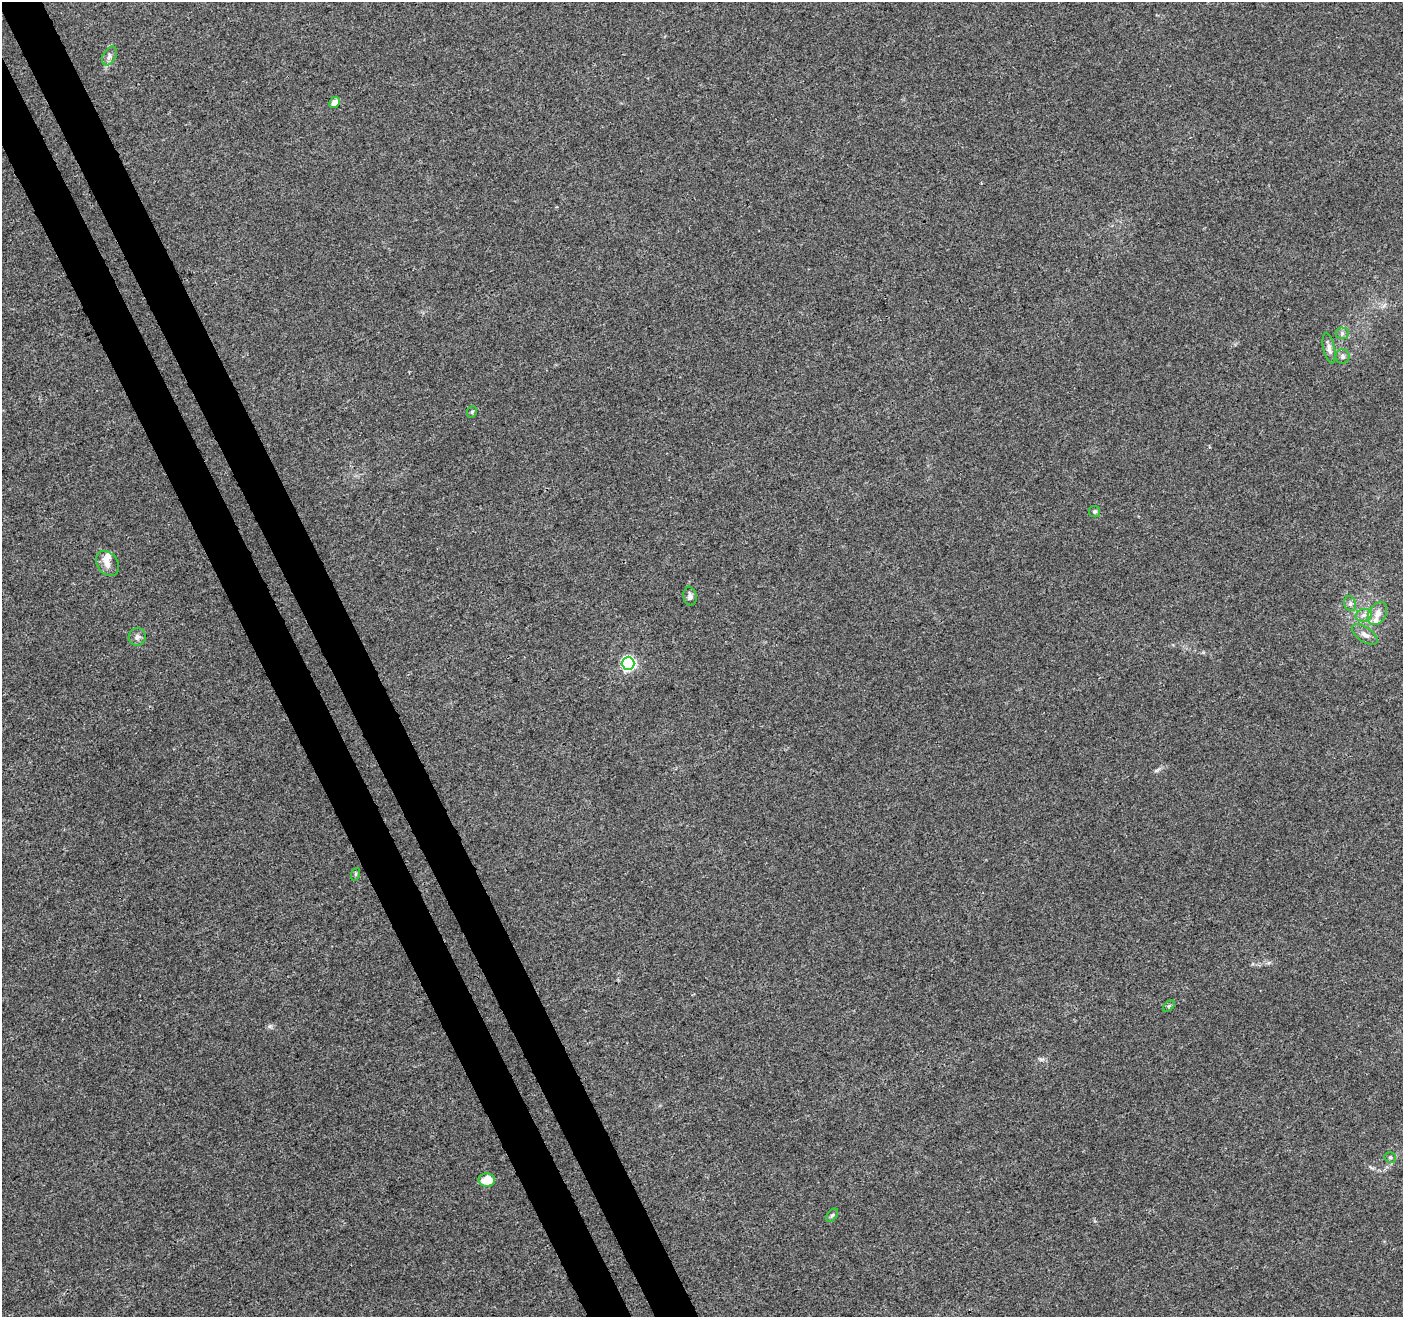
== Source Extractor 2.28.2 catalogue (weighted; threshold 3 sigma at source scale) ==
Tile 11 of 4 x 4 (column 3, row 3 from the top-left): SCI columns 2858-4258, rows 1486-2800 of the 5711 x 5544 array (HDU 1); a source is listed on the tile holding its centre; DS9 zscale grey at full resolution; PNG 1405 x 1319 px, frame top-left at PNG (2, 2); each listed source drawn as its Kron ellipse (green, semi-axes under 4 px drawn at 4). Shown black and unused: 6% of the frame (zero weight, under 3 of 4 exposures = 5% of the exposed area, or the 3 px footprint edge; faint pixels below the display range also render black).
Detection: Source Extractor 2.28.2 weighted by HDU 2 'WHT'; one run over the whole footprint, this tile lists its part. Background 0.00813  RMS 0.0027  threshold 0.0121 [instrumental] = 3 sigma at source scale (4.5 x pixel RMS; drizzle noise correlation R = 1.50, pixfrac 1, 0.0396/0.0396 arcsec/px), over >= 5 px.
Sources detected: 23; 3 inside a brighter listed object's ellipse — not listed separately; the other 20 listed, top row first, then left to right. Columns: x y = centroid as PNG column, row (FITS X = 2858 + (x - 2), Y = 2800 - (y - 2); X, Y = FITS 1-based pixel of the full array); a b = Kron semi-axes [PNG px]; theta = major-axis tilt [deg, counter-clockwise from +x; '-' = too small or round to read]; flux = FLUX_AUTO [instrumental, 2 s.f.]
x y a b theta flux
109 56 10 6 60 1.1
335 102 6 5 - 1.6
1342 333 6 6 - 0.61
1329 348 15 6 -79 1.4
1343 356 7 7 - 0.73
472 412 6 4 68 0.39
1094 512 5 5 - 0.47
107 563 14 10 -54 2.1
690 596 9 6 -83 1.1
1350 604 8 6 -71 0.68
1378 613 12 8 60 2.1
1364 615 8 6 16 1.1
1365 634 15 7 -35 1.5
137 637 9 8 - 1.2
628 663 6 6 - 49
356 874 6 4 71 0.38
1169 1006 7 4 45 0.41
1390 1157 6 5 - 0.48
487 1180 8 6 -4 5.5
832 1215 7 5 53 0.52